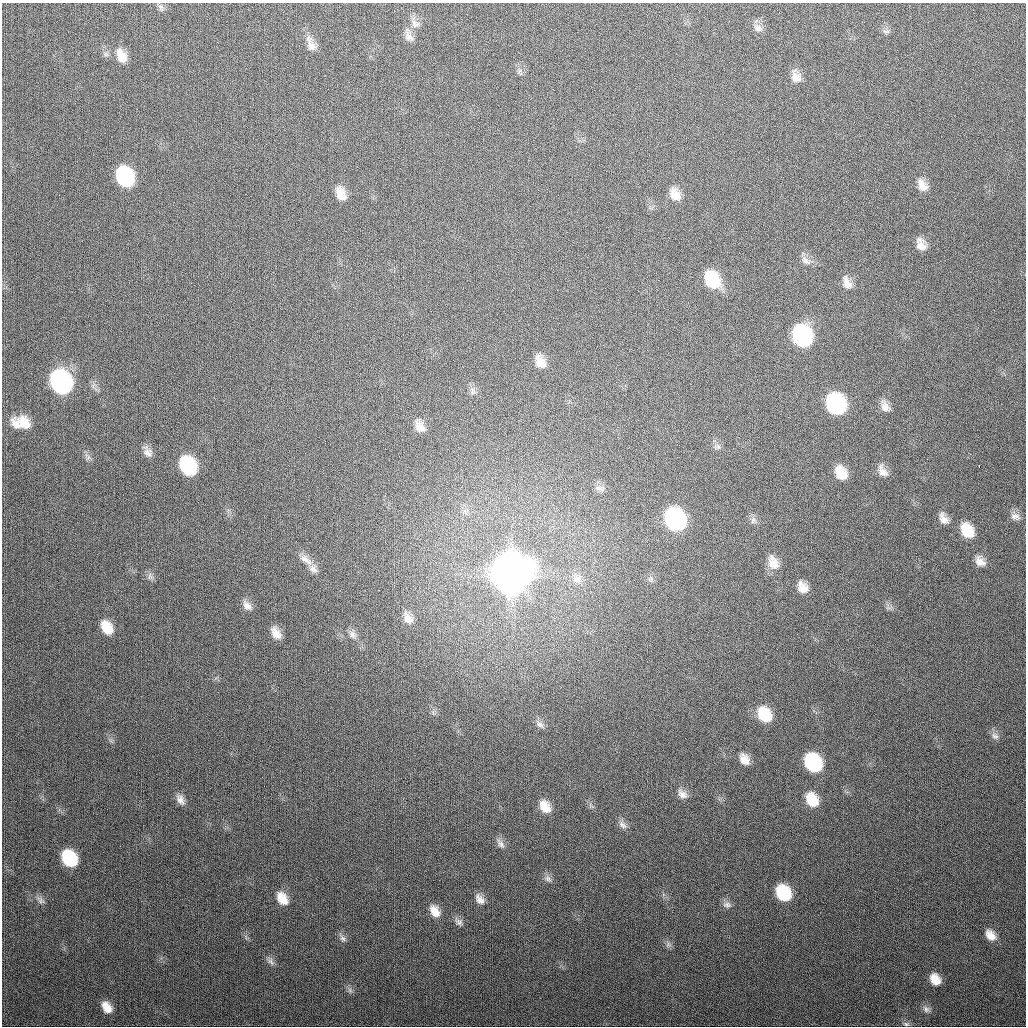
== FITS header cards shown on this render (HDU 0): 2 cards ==
NAXIS1  =                 1024
NAXIS2  =                 1024

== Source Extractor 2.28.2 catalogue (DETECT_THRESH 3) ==
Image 1024 x 1024 px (HDU 0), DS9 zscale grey, 1 PNG px = 1 image px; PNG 1028 x 1028 px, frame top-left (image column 1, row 1024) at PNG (2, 3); no overlay
Background 317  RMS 12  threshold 36.5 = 3 sigma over >= 5 px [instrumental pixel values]
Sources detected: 81; all 81 listed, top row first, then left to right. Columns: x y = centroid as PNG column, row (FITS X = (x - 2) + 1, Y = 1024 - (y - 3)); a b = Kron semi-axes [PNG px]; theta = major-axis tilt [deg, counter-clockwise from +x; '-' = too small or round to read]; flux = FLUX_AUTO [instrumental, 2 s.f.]
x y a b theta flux
161 8 11 5 -64 2.5e+03
415 23 13 10 -39 6.1e+03
758 28 13 10 -30 5.0e+03
886 31 9 4 -8 1.9e+03
409 37 14 11 -54 5.7e+03
311 44 22 9 -67 8.0e+03
121 56 17 10 -63 1.1e+04
796 77 14 10 -57 7.3e+03
125 177 16 11 -63 9.5e+04
922 185 16 10 -58 7.8e+03
341 194 16 10 -62 1.0e+04
675 194 16 10 -61 1.0e+04
921 244 14 9 -69 7.8e+03
805 261 14 8 -42 4.8e+03
712 280 16 12 -61 4.1e+04
847 283 17 10 -67 7.0e+03
802 336 15 12 -64 1.5e+05
540 362 16 10 -60 9.7e+03
61 382 16 12 -61 2.8e+05
473 391 11 7 -73 3.3e+03
836 404 15 12 -62 1.5e+05
885 406 15 8 -56 6.2e+03
24 422 20 13 -33 1.5e+04
16 424 17 9 -43 7.3e+03
420 426 17 10 -64 8.6e+03
718 447 10 6 12 2.6e+03
147 452 14 10 -53 5.4e+03
188 466 15 11 -60 8.0e+04
979 466 3 2 - 1.6e+03
882 471 16 9 -56 6.5e+03
841 473 13 9 -61 1.5e+04
600 488 15 7 -12 4.0e+03
465 511 7 4 -71 2.1e+03
1015 517 13 9 -12 4.5e+03
943 518 16 9 -60 6.4e+03
675 519 15 12 -61 2.0e+05
753 520 11 6 74 2.9e+03
967 530 15 11 -60 2.2e+04
306 560 21 8 -35 7.5e+03
980 561 14 10 -42 6.6e+03
773 563 18 11 -65 1.1e+04
313 569 12 8 -39 4.6e+03
510 574 17 14 -61 4.3e+06
150 576 11 6 89 3.0e+03
577 579 13 11 -37 7.4e+03
651 579 7 6 - 2.4e+03
803 587 14 10 -55 9.0e+03
247 605 15 9 -46 5.7e+03
408 618 16 10 -58 6.8e+03
107 627 15 10 -58 1.8e+04
276 633 15 9 -55 8.4e+03
352 635 11 9 -57 4.3e+03
764 715 15 11 -58 2.7e+04
540 724 12 7 -36 3.5e+03
995 736 11 9 -42 4.0e+03
744 759 13 9 -57 7.9e+03
813 763 14 11 -55 8.9e+04
682 794 14 10 -42 5.6e+03
180 800 15 9 -60 5.6e+03
812 800 14 11 -58 1.9e+04
545 807 15 10 -58 1.2e+04
622 825 13 8 -40 4.0e+03
500 844 15 7 -55 4.4e+03
69 858 14 10 -55 5.7e+04
548 879 10 7 -29 3.4e+03
783 893 14 11 -56 4.6e+04
282 898 15 10 -58 1.3e+04
480 899 15 9 -52 6.1e+03
40 900 13 7 -44 3.9e+03
727 905 12 8 -4 3.5e+03
435 911 15 10 -59 1.0e+04
459 922 12 7 -37 3.6e+03
990 935 15 10 -48 9.3e+03
342 938 10 6 -56 3.0e+03
668 944 7 6 - 2.3e+03
271 962 12 7 -53 3.3e+03
935 979 12 9 -58 1.1e+04
350 990 8 4 -54 2.1e+03
107 1007 12 8 -55 1.0e+04
926 1009 10 8 -45 3.4e+03
906 1024 8 5 -11 1.9e+03